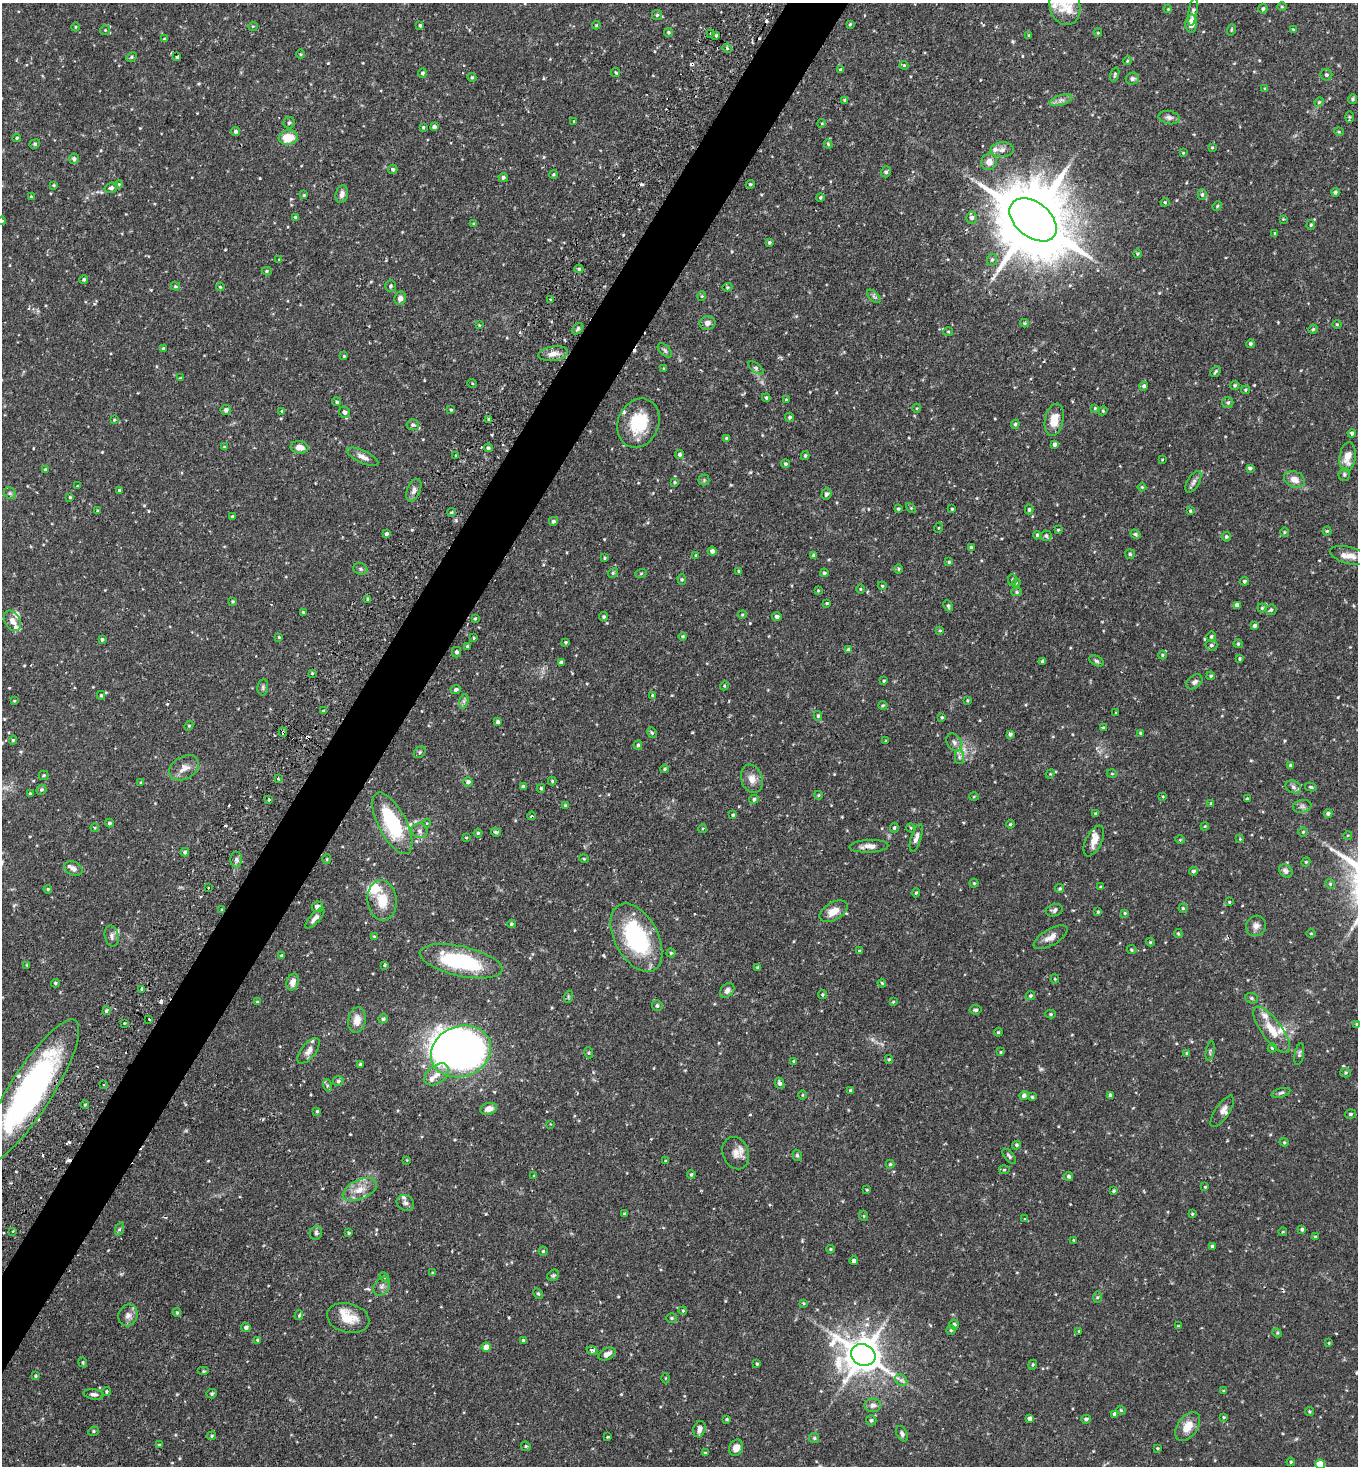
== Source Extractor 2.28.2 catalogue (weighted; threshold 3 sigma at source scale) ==
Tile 7 of 4 x 4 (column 3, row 2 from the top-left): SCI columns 3054-4409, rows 2938-4401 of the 5925 x 5903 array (HDU 1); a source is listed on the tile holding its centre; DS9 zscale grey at full resolution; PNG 1360 x 1468 px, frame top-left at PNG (2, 3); each listed source drawn as its Kron ellipse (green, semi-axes under 4 px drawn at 4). Shown black and unused: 4% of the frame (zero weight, under 2 of 3 exposures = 3% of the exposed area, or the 3 px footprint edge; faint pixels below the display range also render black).
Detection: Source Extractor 2.28.2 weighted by HDU 2 'WHT'; one run over the whole footprint, this tile lists its part. Background 0.0863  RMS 0.0053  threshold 0.0237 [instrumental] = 3 sigma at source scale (4.5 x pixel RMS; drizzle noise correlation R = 1.50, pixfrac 1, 0.05/0.05 arcsec/px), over >= 5 px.
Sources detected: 568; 1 too faint to see at this stretch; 1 inside a brighter object's white glare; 16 cosmic-ray / hot-pixel residue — neither listed nor drawn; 18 inside a brighter listed object's ellipse — not listed separately; of the other 532, all 500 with FLUX_AUTO >= 0.418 (the completeness limit of this list) listed and drawn (32 fainter detections not listed), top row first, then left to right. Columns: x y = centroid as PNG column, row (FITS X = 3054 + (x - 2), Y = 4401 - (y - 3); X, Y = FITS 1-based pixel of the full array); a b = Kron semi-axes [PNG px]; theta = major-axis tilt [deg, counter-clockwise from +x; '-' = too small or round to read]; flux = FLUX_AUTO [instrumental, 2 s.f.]
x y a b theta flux
1065 6 19 15 -74 9
1282 7 5 3 - 0.53
1168 9 4 3 - 0.48
1263 9 5 4 - 1.1
1193 12 14 4 81 1.5
657 15 5 5 - 0.83
850 24 4 3 - 0.58
1191 24 9 6 87 5.5
420 25 4 3 - 0.83
596 25 4 4 - 0.57
253 26 5 3 - 0.44
75 27 4 3 - 0.45
1293 29 4 3 - 0.51
105 30 5 5 - 0.65
1231 30 6 3 72 0.55
668 32 5 4 - 0.77
710 33 4 2 - 0.43
1098 33 4 3 - 0.43
716 35 4 3 - 0.7
1029 35 3 3 - 0.62
164 39 4 4 - 0.54
727 48 5 4 - 0.67
300 54 5 3 - 0.47
131 57 6 4 28 0.81
177 57 3 3 - 0.77
1127 61 4 3 - 0.52
904 65 4 4 - 0.58
840 70 3 3 - 0.84
616 72 5 3 - 1
422 73 4 4 - 0.9
1115 75 7 4 74 0.76
1326 75 6 6 - 0.95
472 77 5 4 - 0.7
1132 79 6 6 - 1.2
1265 89 4 4 - 0.59
1353 99 5 4 - 0.84
845 100 4 3 - 0.78
1061 100 12 5 18 2.2
1319 102 5 4 - 0.58
1169 117 11 6 -12 2
1349 117 6 4 -89 0.67
574 121 3 3 - 0.44
289 123 6 5 - 1.2
822 123 4 3 - 0.46
423 127 4 3 - 0.64
434 127 4 4 - 1.6
235 131 4 4 - 1.2
1339 132 5 3 - 0.53
17 138 4 3 - 0.68
288 138 9 7 7 11
35 144 5 4 - 0.68
828 144 4 4 - 0.74
1212 147 4 3 - 0.48
1002 150 11 7 4 2.6
1183 153 4 3 - 0.46
74 159 5 5 - 1.5
989 162 8 8 - 3.5
393 169 5 4 - 1
886 172 6 5 - 1.2
554 174 4 3 - 0.57
503 177 5 4 - 1.1
119 184 4 4 - 0.53
750 184 4 4 - 0.78
54 185 4 3 - 0.58
111 188 6 5 - 1.1
1335 192 4 4 - 1.1
342 194 9 6 76 2.4
304 195 4 4 - 0.48
1202 195 5 4 - 1
31 197 3 3 - 0.58
820 197 4 4 - 0.68
1165 202 4 4 - 0.58
1217 206 5 4 - 0.56
296 217 3 3 - 0.97
971 218 6 5 - 1.8
1283 219 4 4 - 0.42
1033 220 27 17 -39 6200
2 221 4 3 - 0.57
473 224 4 4 - 0.48
1311 225 5 4 - 0.77
1275 233 4 4 - 0.66
769 242 4 4 - 0.75
1137 254 4 3 - 0.62
279 259 4 3 - 0.43
992 260 6 5 - 0.93
579 269 4 4 - 0.85
267 271 5 4 - 0.72
84 279 4 4 - 0.96
175 286 4 3 - 0.75
390 286 6 5 - 1
220 287 4 3 - 0.48
727 287 5 4 - 0.62
702 296 5 3 - 0.47
874 296 8 5 -45 1.1
400 298 7 6 - 2.3
551 300 4 3 - 0.8
707 323 8 7 - 2.3
1024 323 4 4 - 0.57
1337 324 4 3 - 0.46
479 325 4 4 - 0.5
578 329 6 4 43 1
1313 329 5 4 - 0.71
948 332 5 4 - 0.64
1250 344 4 4 - 0.88
163 348 3 3 - 0.75
665 350 9 5 -45 1.2
553 354 15 7 8 4.1
344 356 3 3 - 0.5
664 368 3 3 - 0.46
756 368 9 4 -36 1.1
1216 371 6 3 47 0.8
180 378 4 3 - 0.43
472 383 5 3 - 0.45
1235 385 5 4 - 0.84
1144 386 4 4 - 1.2
1245 390 4 4 - 0.64
766 397 4 3 - 0.74
786 400 4 3 - 0.5
337 402 4 4 - 0.74
1228 403 5 5 - 0.98
917 408 4 3 - 0.44
1095 408 4 4 - 0.6
226 410 5 5 - 1.6
451 410 4 3 - 0.52
282 411 4 3 - 0.78
1103 411 4 4 - 0.58
345 412 6 5 - 1.7
789 417 4 4 - 1.1
489 419 3 3 - 0.7
114 420 4 3 - 0.49
1054 420 16 9 78 8.6
638 423 25 20 67 22
1015 424 4 4 - 0.78
413 425 6 5 - 1.3
1352 433 4 4 - 1.2
726 438 3 3 - 0.62
1055 444 4 3 - 1.4
224 447 4 3 - 0.45
299 447 9 6 -8 4.3
488 448 4 4 - 0.97
680 454 4 4 - 1.2
456 456 3 3 - 1.5
805 456 4 3 - 0.71
363 457 17 6 -25 2.9
1348 457 15 8 82 6.7
1162 460 4 2 - 0.44
786 464 4 4 - 0.89
1250 468 4 3 - 0.99
45 469 3 2 - 0.63
1344 474 6 5 - 0.98
1294 479 11 7 -21 4.3
704 480 5 5 - 0.82
674 482 4 4 - 0.64
1193 482 12 6 60 2
77 486 3 3 - 0.43
1142 487 4 4 - 0.58
119 490 3 3 - 0.63
414 490 12 6 68 2.2
10 493 6 5 - 1
826 494 6 5 - 1.2
70 497 3 3 - 0.61
911 508 6 4 -45 0.57
898 509 4 4 - 0.7
952 509 4 3 - 0.52
1029 509 5 4 - 0.83
98 511 4 3 - 0.6
1190 511 3 3 - 0.58
451 512 4 4 - 0.62
232 517 3 3 - 0.76
553 521 4 4 - 1.1
938 528 5 3 - 0.46
1058 530 3 3 - 0.5
1327 531 4 4 - 0.6
1284 532 5 3 - 0.54
386 534 4 3 - 1.3
1135 534 5 4 - 0.83
1037 535 4 4 - 0.79
1046 536 5 5 - 0.97
1226 537 5 4 - 0.97
971 547 4 4 - 0.95
712 551 4 4 - 1.7
1130 554 5 5 - 0.74
696 555 3 3 - 0.49
814 555 4 3 - 0.99
1349 556 19 8 -15 4.9
604 558 3 3 - 0.58
949 562 4 4 - 0.7
360 569 7 5 -22 1.1
899 569 5 3 - 0.56
739 571 3 3 - 0.91
613 573 5 4 - 0.73
641 573 6 3 20 0.6
824 573 4 4 - 0.86
682 579 5 4 - 0.72
1012 580 5 4 - 0.68
1244 581 4 4 - 0.85
1016 583 4 3 - 0.42
882 586 4 4 - 0.58
860 589 5 3 - 0.44
818 590 4 3 - 0.51
1017 592 5 4 - 0.91
368 599 4 3 - 0.81
233 601 3 3 - 0.7
827 603 3 3 - 0.52
1237 605 4 4 - 2
948 606 6 3 -65 0.89
1262 608 4 4 - 0.64
1271 610 6 5 - 0.85
303 612 3 3 - 0.58
742 615 4 3 - 0.49
604 617 4 4 - 0.93
777 617 5 4 - 1.4
475 619 3 3 - 0.55
12 621 11 7 -58 3.1
1254 625 4 4 - 1.4
940 630 4 3 - 0.49
683 636 4 4 - 0.71
279 637 4 3 - 0.5
1211 637 5 4 - 0.94
474 638 4 3 - 0.55
102 639 3 3 - 0.75
566 642 3 3 - 0.71
1238 644 5 4 - 0.69
1211 645 6 5 - 1.1
467 646 3 3 - 0.49
848 649 4 3 - 0.73
457 652 5 4 - 1.4
1162 655 4 4 - 0.57
1239 659 4 4 - 0.71
1042 661 4 3 - 0.85
1096 661 7 5 -27 1
561 662 4 3 - 1.3
312 673 4 3 - 0.47
1211 676 4 3 - 0.67
884 681 4 3 - 0.61
1194 682 9 6 37 1.8
724 686 4 3 - 0.5
263 687 8 5 82 1.1
456 690 5 4 - 1.4
101 695 4 3 - 0.8
652 695 3 3 - 1
967 700 3 3 - 0.56
14 701 3 3 - 0.45
464 701 7 4 72 1.3
883 705 4 4 - 0.58
323 711 4 3 - 0.58
1116 713 3 3 - 0.46
818 716 5 4 - 0.78
942 717 4 3 - 0.69
498 722 4 3 - 1.3
189 726 5 4 - 0.74
1103 728 4 3 - 0.75
283 732 4 3 - 1.4
652 733 5 4 - 0.8
1141 733 3 3 - 0.78
1010 734 4 3 - 1.2
13 740 4 4 - 0.77
886 741 3 3 - 0.65
954 742 9 7 -55 2
638 745 4 3 - 0.9
420 752 7 5 44 1.2
959 757 7 4 -90 1.2
1291 765 4 4 - 1.1
184 768 16 11 29 4.8
665 769 4 3 - 0.69
1050 774 5 4 - 0.52
1112 774 5 3 - 0.45
44 775 5 5 - 0.8
278 779 3 3 - 1.1
752 779 14 10 -72 4.6
552 781 4 4 - 0.61
468 782 5 4 - 1.5
140 783 4 3 - 0.62
523 786 4 3 - 0.96
1293 787 8 6 -24 1.5
1311 787 6 3 -12 0.71
541 788 4 3 - 0.74
41 790 5 5 - 1
30 794 4 3 - 0.68
818 795 4 4 - 0.54
1163 796 4 3 - 0.49
974 797 5 3 - 0.45
269 799 3 3 - 1.2
754 799 5 4 - 1.1
1247 799 3 3 - 0.55
1211 803 4 3 - 0.48
565 805 3 3 - 0.52
1302 806 9 6 10 1.8
1328 813 4 4 - 1.2
1096 814 4 3 - 0.96
733 815 4 3 - 0.8
532 816 4 3 - 0.78
109 823 4 4 - 1.1
392 823 34 14 -62 42
427 823 4 3 - 0.42
1010 824 4 3 - 0.62
1205 826 4 3 - 0.48
95 828 4 4 - 0.54
894 828 5 4 - 0.9
911 828 5 3 - 0.53
702 829 4 3 - 0.45
420 831 8 7 - 1.8
496 832 5 4 - 1.1
1303 832 4 4 - 0.65
478 833 4 4 - 0.69
1348 835 4 3 - 0.42
466 838 4 3 - 0.46
916 838 14 5 73 2.5
1240 839 4 3 - 0.45
1180 840 5 3 - 0.49
1094 841 16 8 64 4.3
869 846 19 6 3 3.8
185 852 4 4 - 1.5
236 859 8 6 -89 1.4
327 859 5 4 - 0.56
584 859 5 3 - 0.48
1306 862 4 4 - 0.57
73 868 10 6 -27 2.3
1193 871 4 4 - 0.99
1286 871 7 6 - 2
974 883 4 4 - 0.59
1330 884 5 4 - 0.72
208 887 3 2 - 0.9
1101 887 4 3 - 0.56
48 889 4 4 - 0.63
1060 889 4 4 - 0.76
916 893 4 3 - 0.6
382 900 20 14 -84 11
1229 902 4 3 - 0.48
317 907 5 5 - 2.9
1183 908 4 4 - 0.76
221 910 4 3 - 0.51
1054 910 8 6 17 1.5
834 911 15 8 31 6.1
1098 912 4 3 - 0.65
1125 913 4 3 - 0.53
315 918 13 5 48 2.4
511 924 4 4 - 0.83
1256 926 10 9 - 2.7
1311 933 4 3 - 0.49
1178 934 4 3 - 0.63
112 936 10 7 -78 1.8
374 936 3 3 - 0.48
1051 937 19 8 30 4.4
636 938 37 21 -62 55
1150 942 4 4 - 0.54
1131 950 5 4 - 0.73
859 951 3 3 - 0.47
671 953 4 4 - 0.72
281 955 3 3 - 0.65
461 961 42 15 -13 48
27 965 3 3 - 0.56
384 965 3 3 - 1.1
758 968 4 4 - 0.98
1055 979 4 4 - 0.55
293 982 8 6 71 3.9
55 983 4 3 - 0.74
882 983 4 3 - 0.51
142 989 4 3 - 2.2
727 990 8 6 52 2.1
822 995 4 4 - 0.71
1030 996 5 4 - 0.91
568 997 6 4 73 0.62
1252 998 6 5 - 0.92
257 1002 4 3 - 0.51
893 1002 4 3 - 0.62
657 1006 5 5 - 1.1
975 1010 6 4 -7 1.2
106 1011 4 4 - 0.86
1051 1014 5 4 - 0.75
149 1019 3 3 - 1.8
383 1019 5 4 - 1.1
357 1020 13 8 81 5.1
124 1023 2 2 - 0.44
1357 1024 4 3 - 0.69
1272 1030 28 10 -54 9.7
998 1032 4 4 - 0.59
1272 1048 4 4 - 0.73
308 1051 15 7 51 3.2
461 1051 31 25 22 270
1210 1051 10 3 80 0.83
1001 1052 3 3 - 0.42
589 1053 5 3 - 0.53
1187 1053 3 3 - 0.59
1299 1054 11 4 79 1.2
889 1059 4 4 - 0.66
794 1061 4 3 - 0.62
360 1064 3 3 - 0.79
1345 1073 5 4 - 0.69
437 1074 14 9 37 4.5
338 1081 5 5 - 1.2
780 1083 6 4 -67 1.4
103 1085 3 2 - 0.96
327 1085 6 4 -73 0.85
850 1090 4 4 - 0.83
31 1091 84 21 58 150
1281 1093 10 4 16 1.1
803 1095 5 3 - 0.47
1024 1095 5 4 - 1.6
1110 1096 4 3 - 1.8
1032 1097 3 2 - 0.54
85 1104 4 3 - 0.52
489 1109 8 6 16 3.7
317 1111 3 3 - 0.71
1222 1111 18 7 56 2.8
1350 1114 5 5 - 1
550 1124 4 2 - 0.42
1284 1142 4 4 - 0.59
1017 1145 4 3 - 0.85
736 1153 17 12 -67 4.9
797 1155 6 4 -74 0.82
1009 1156 9 4 -51 1.2
407 1160 4 4 - 0.43
666 1161 4 3 - 0.59
890 1164 4 4 - 0.63
1004 1170 5 3 - 0.58
691 1174 4 3 - 0.65
534 1176 4 4 - 0.48
1069 1176 4 4 - 1.1
1205 1187 3 3 - 0.44
360 1190 18 9 25 6.5
867 1190 3 3 - 0.51
1114 1191 3 3 - 0.7
405 1203 9 7 -32 2
625 1214 3 3 - 0.78
1192 1214 4 3 - 0.58
864 1216 5 3 - 0.45
1025 1219 3 3 - 0.68
119 1229 7 4 70 0.81
1302 1229 4 4 - 1.1
12 1231 3 3 - 0.7
1283 1232 4 3 - 0.42
316 1233 7 6 - 1.3
349 1233 3 3 - 0.68
1315 1237 3 3 - 0.5
1074 1240 3 3 - 0.46
1212 1246 3 3 - 0.97
830 1249 4 3 - 0.69
543 1251 4 4 - 0.7
854 1261 4 4 - 1.6
433 1273 4 3 - 0.83
553 1275 6 5 - 0.86
384 1277 5 4 - 0.68
382 1286 10 7 54 1.9
538 1294 6 4 -61 0.79
1097 1297 6 4 88 0.66
803 1303 4 3 - 0.52
683 1311 4 4 - 0.56
177 1313 4 3 - 0.75
128 1315 11 9 68 3.2
299 1315 5 3 - 0.77
348 1318 21 14 -14 9.6
672 1318 5 4 - 0.78
954 1324 5 5 - 1.3
1178 1326 4 3 - 0.52
246 1327 5 4 - 1.4
951 1330 4 4 - 0.72
1079 1331 3 2 - 0.45
1277 1333 5 4 - 0.59
257 1340 3 3 - 0.56
523 1340 4 4 - 0.77
1329 1343 4 3 - 0.42
486 1347 4 4 - 5.4
592 1350 5 4 - 1.8
607 1354 9 5 28 2.8
863 1355 12 10 -22 1400
83 1362 5 4 - 0.61
757 1364 3 3 - 0.56
1033 1365 5 4 - 0.57
204 1371 6 4 0 0.7
35 1376 4 4 - 0.6
666 1378 5 3 - 0.43
901 1380 7 5 -42 1.4
107 1391 4 4 - 0.69
1224 1391 3 3 - 0.71
94 1394 10 5 -7 1.5
212 1394 5 4 - 0.76
873 1405 8 7 - 1.9
1121 1410 5 4 - 0.62
1309 1412 4 4 - 0.66
1115 1414 4 3 - 1.4
1224 1417 3 3 - 0.54
1030 1418 4 4 - 2.4
727 1419 3 3 - 0.63
1086 1419 5 4 - 1
871 1420 5 5 - 1.1
1188 1426 16 10 54 7
699 1429 8 6 75 3
93 1431 5 4 - 0.7
902 1434 8 5 -65 1.4
212 1436 4 4 - 0.67
608 1437 3 3 - 0.95
814 1438 5 5 - 0.78
159 1445 4 4 - 0.56
526 1446 5 4 - 0.72
736 1448 8 6 64 3.8
1158 1448 3 3 - 0.62
705 1453 4 3 - 0.64
1291 1462 4 3 - 0.53
1320 1464 5 5 - 14
Overlapping masked pixels (flux is a lower limit): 3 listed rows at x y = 283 732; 221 910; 31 1091
Isophote crosses this tile's border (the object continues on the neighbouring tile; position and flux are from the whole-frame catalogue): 6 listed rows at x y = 1065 6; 2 221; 13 740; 1357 1024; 31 1091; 1320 1464